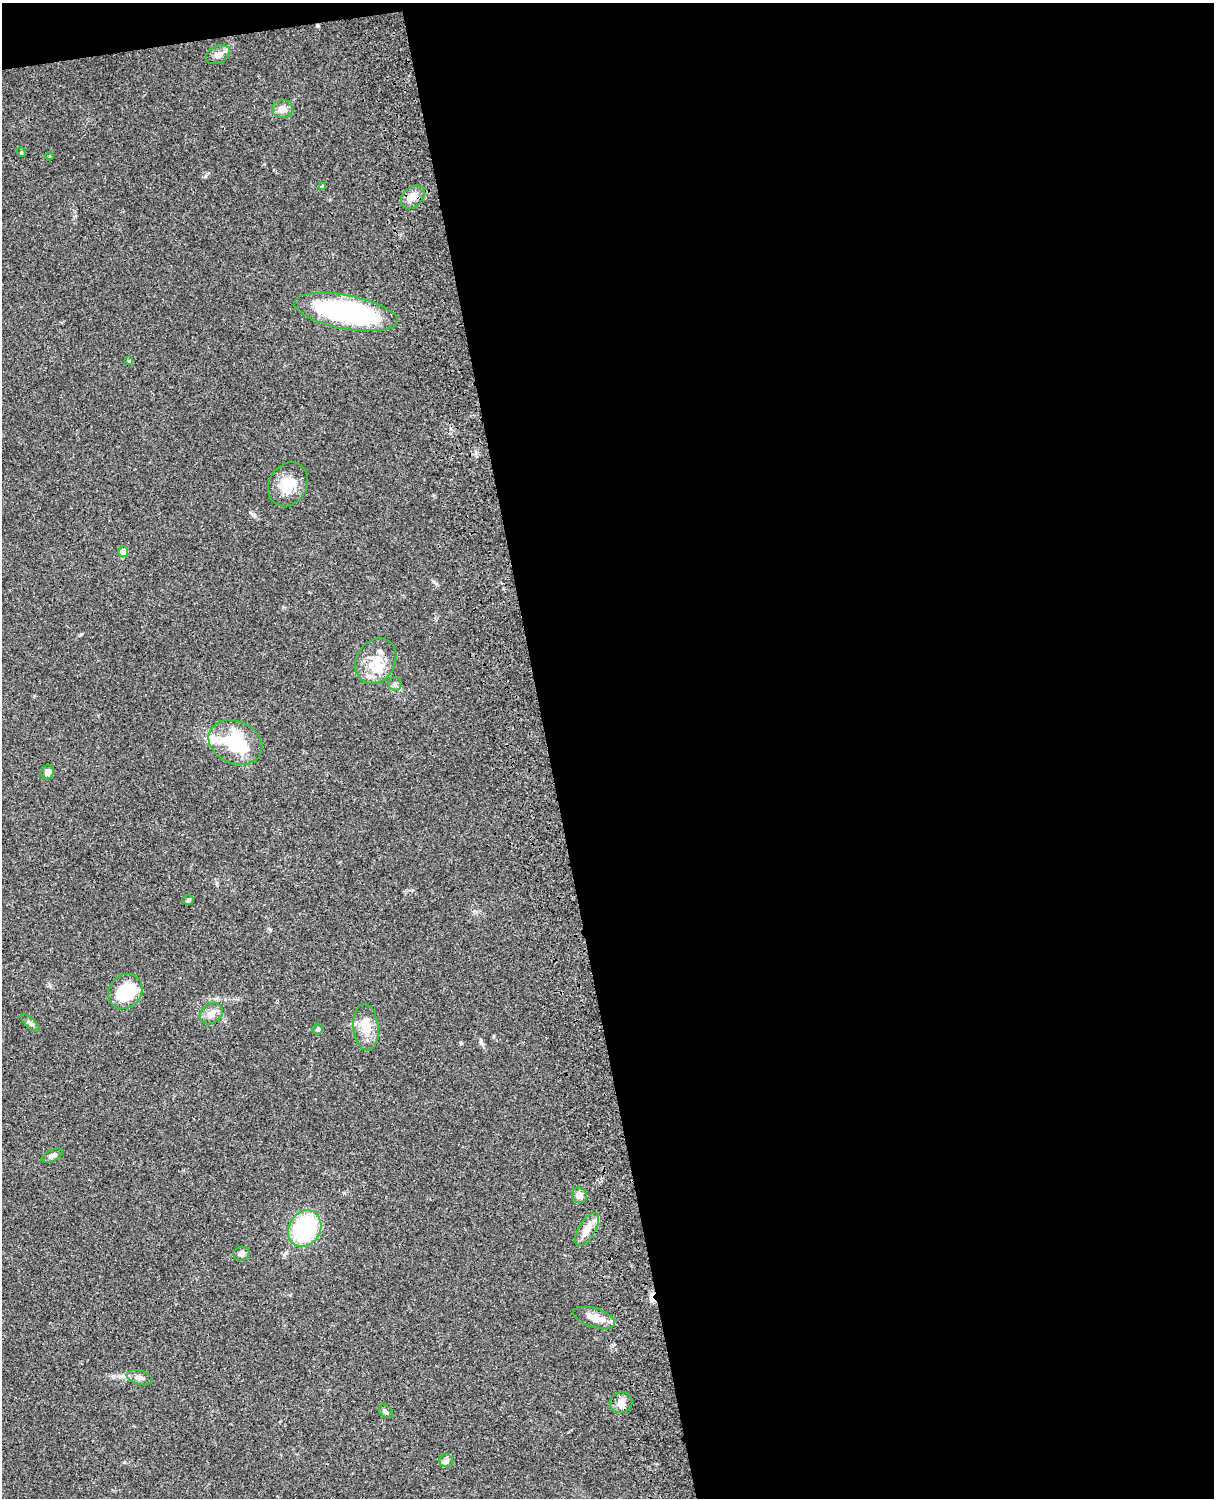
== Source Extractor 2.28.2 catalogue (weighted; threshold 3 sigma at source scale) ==
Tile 4 of 4 x 3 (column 4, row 1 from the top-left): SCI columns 3759-4970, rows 3268-4763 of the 5088 x 4926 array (HDU 1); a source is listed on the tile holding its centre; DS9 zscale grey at full resolution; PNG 1216 x 1500 px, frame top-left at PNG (2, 3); each listed source drawn as its Kron ellipse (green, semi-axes under 4 px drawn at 4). Shown black and unused: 56% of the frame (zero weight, under 3 of 4 exposures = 6% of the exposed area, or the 3 px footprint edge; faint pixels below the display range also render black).
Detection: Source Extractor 2.28.2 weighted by HDU 2 'WHT'; one run over the whole footprint, this tile lists its part. Background 0.0962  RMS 0.0062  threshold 0.0281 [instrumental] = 3 sigma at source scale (4.5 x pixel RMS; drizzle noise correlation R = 1.50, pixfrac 1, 0.05/0.05 arcsec/px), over >= 5 px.
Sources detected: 34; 1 inside a brighter object's white glare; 1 cosmic-ray / hot-pixel residue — neither listed nor drawn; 2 inside a brighter listed object's ellipse — not listed separately; the other 30 listed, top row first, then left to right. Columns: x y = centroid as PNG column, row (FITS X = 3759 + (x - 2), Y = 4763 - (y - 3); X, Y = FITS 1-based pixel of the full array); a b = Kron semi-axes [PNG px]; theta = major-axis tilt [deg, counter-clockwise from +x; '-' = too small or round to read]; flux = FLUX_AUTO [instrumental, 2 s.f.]
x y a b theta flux
218 55 13 8 26 3.7
282 109 10 9 - 4.7
21 152 5 3 - 0.59
49 156 4 3 - 0.5
322 187 4 4 - 1.4
413 197 13 9 43 5.4
346 312 53 17 -11 110
129 361 4 4 - 0.53
288 484 23 19 59 14
123 552 5 5 - 7
376 661 24 19 61 14
395 684 6 6 - 1.8
235 742 28 21 -24 38
48 772 7 6 - 2.8
188 900 5 4 - 1
125 991 19 16 51 26
211 1014 12 9 37 4.4
30 1023 12 4 -42 1.6
366 1027 23 12 -84 11
318 1029 6 5 - 1.3
52 1156 11 5 24 2.6
579 1195 8 7 - 3.7
305 1229 19 16 58 60
587 1229 18 8 59 6.5
241 1254 8 7 - 2.2
594 1318 21 9 -16 7.6
140 1378 13 7 -14 2.7
621 1402 11 10 - 4.9
386 1411 8 5 -39 1.4
446 1461 7 6 - 1.5
Unlisted compact peaks at least as high as the median listed source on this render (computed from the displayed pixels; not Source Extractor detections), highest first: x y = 205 176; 481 1043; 254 515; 461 1043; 81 634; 50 986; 124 1462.